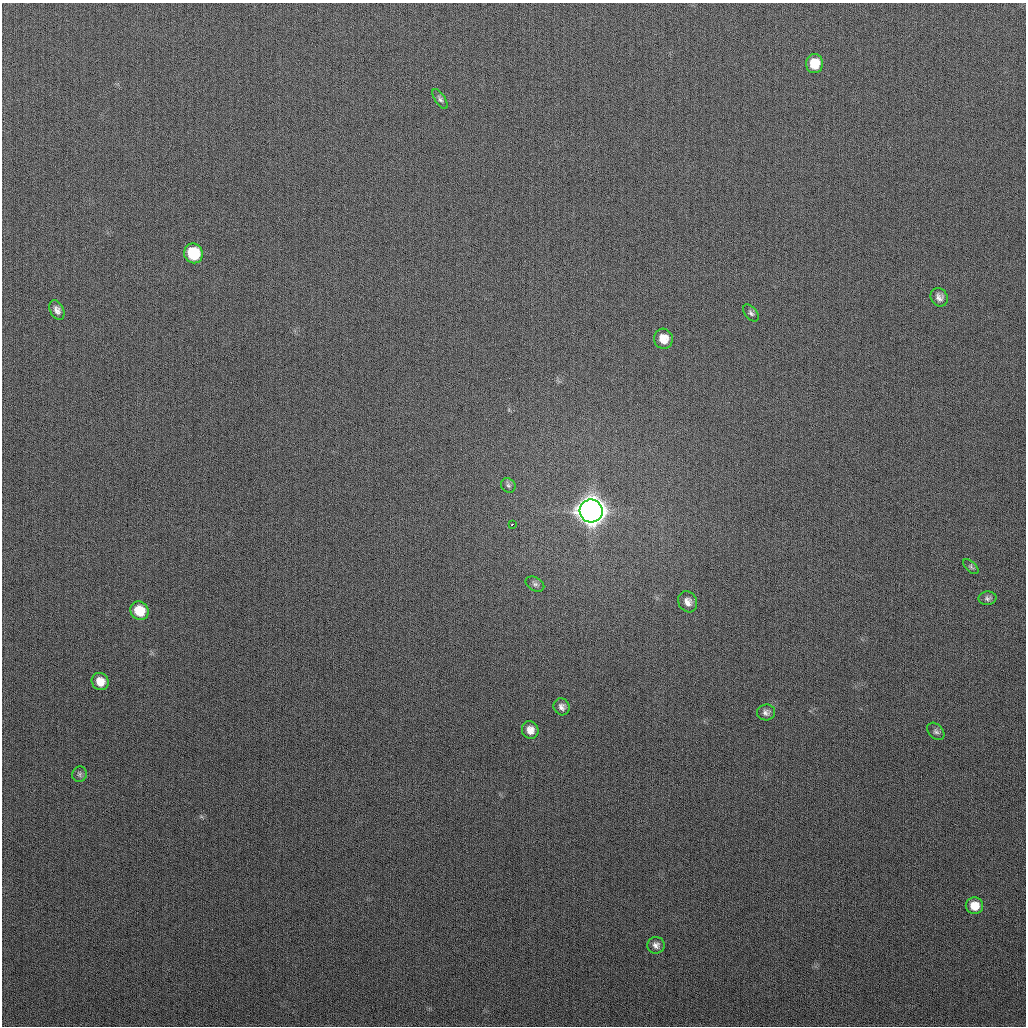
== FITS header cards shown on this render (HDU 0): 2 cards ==
NAXIS1  =                 1024
NAXIS2  =                 1024

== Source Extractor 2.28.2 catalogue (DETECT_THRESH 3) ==
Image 1024 x 1024 px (HDU 0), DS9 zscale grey, 1 PNG px = 1 image px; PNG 1028 x 1028 px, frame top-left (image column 1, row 1024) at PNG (2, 3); each listed source drawn as its Kron ellipse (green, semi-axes under 4 px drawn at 4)
Background 266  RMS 11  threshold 32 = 3 sigma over >= 5 px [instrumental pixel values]
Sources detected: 23; all 23 listed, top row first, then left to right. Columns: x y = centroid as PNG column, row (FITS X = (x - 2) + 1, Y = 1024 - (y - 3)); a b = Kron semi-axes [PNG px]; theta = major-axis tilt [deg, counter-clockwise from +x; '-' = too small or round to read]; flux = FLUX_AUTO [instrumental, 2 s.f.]
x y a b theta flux
814 64 9 8 - 1.4e+04
440 99 11 5 -57 2.2e+03
193 253 10 9 - 3.6e+04
939 297 9 8 - 4.0e+03
57 310 10 6 -63 3.7e+03
751 313 10 6 -50 2.0e+03
663 339 10 9 - 9.6e+03
508 485 8 6 -44 1.7e+03
591 511 11 11 - 1.5e+06
512 524 3 2 - 1.5e+03
971 567 9 5 -45 1.5e+03
535 584 10 6 -28 2.2e+03
987 598 9 7 3 2.3e+03
688 602 11 9 -62 4.8e+03
139 611 9 9 - 2.0e+04
100 682 9 8 - 9.4e+03
562 707 8 8 - 3.4e+03
766 712 9 8 - 3.1e+03
530 730 9 8 - 6.2e+03
936 731 10 7 -48 2.1e+03
79 774 8 7 - 1.7e+03
974 906 9 8 - 1.2e+04
656 945 8 8 - 3.3e+03